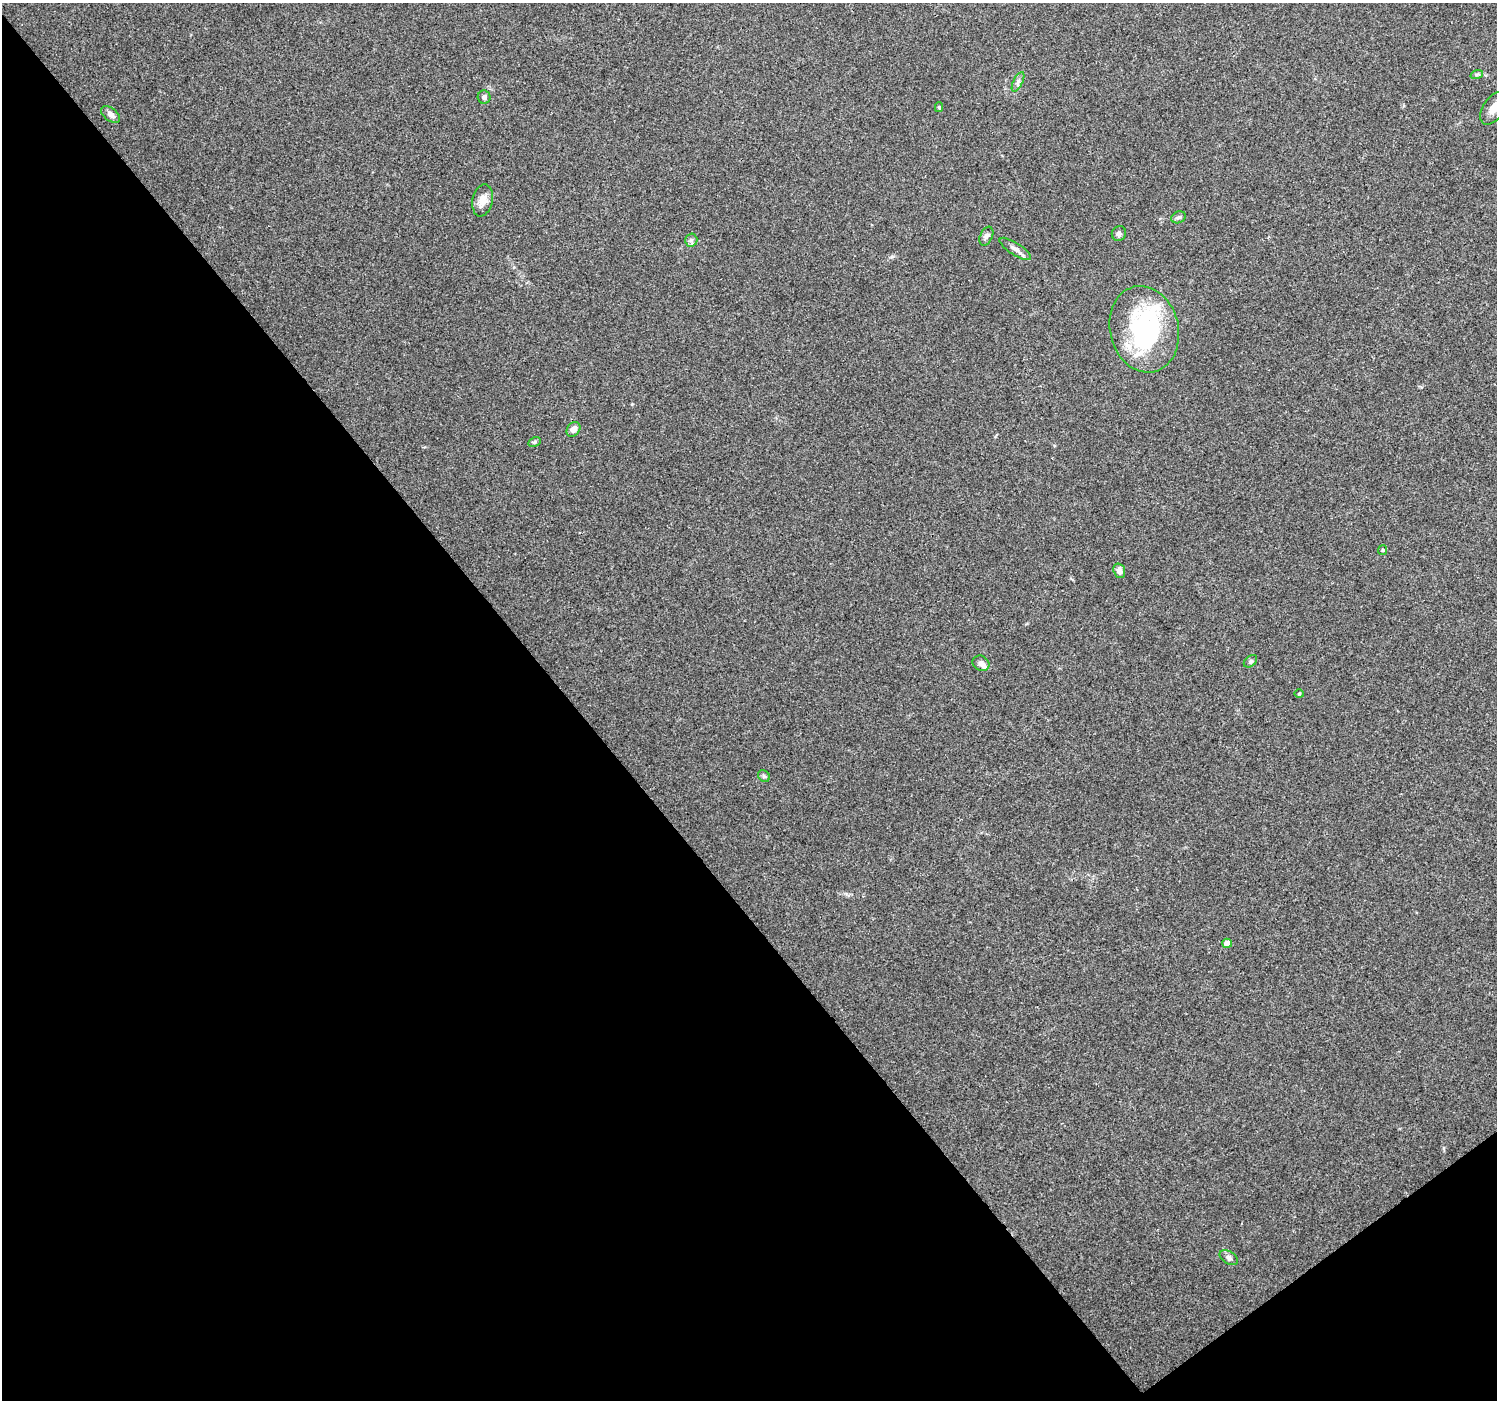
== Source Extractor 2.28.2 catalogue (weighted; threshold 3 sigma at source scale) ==
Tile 14 of 4 x 4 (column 2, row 4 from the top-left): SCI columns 1496-2990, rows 137-1534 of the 5984 x 5930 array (HDU 1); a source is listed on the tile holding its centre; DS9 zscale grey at full resolution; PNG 1499 x 1402 px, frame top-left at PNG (2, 3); each listed source drawn as its Kron ellipse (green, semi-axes under 4 px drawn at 4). Shown black and unused: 40% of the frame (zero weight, under 3 of 4 exposures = <1% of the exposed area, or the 3 px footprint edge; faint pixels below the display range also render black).
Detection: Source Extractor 2.28.2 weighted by HDU 2 'WHT'; one run over the whole footprint, this tile lists its part. Background 0.0621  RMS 0.004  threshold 0.0182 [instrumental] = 3 sigma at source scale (4.5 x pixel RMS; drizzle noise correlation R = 1.50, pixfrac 1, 0.0396/0.0396 arcsec/px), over >= 5 px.
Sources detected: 27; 2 inside a brighter object's white glare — neither listed nor drawn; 2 inside a brighter listed object's ellipse — not listed separately; the other 23 listed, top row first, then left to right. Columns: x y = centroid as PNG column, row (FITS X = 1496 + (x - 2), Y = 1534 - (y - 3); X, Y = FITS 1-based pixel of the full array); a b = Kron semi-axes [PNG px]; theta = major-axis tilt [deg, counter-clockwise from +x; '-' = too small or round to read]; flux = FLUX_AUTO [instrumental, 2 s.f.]
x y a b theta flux
1477 74 6 4 18 0.67
1018 82 11 4 64 1.1
484 97 6 6 - 1.2
939 107 5 4 - 0.52
1494 108 18 10 57 4.1
111 115 11 6 -38 1.8
483 200 16 10 77 3.9
1179 217 7 5 24 0.94
1119 233 7 7 - 1.2
986 236 10 6 65 1.3
691 240 6 6 - 0.97
1015 249 18 6 -33 2.2
1144 329 44 34 -76 56
573 429 8 6 52 2.3
534 442 6 4 28 0.71
1383 550 5 4 - 0.47
1119 571 7 5 -73 1.9
1250 661 7 5 41 0.74
981 663 9 7 -33 1.7
1299 694 5 3 - 0.4
764 776 6 5 - 0.66
1227 943 5 4 - 2.7
1229 1258 10 6 -31 1.4